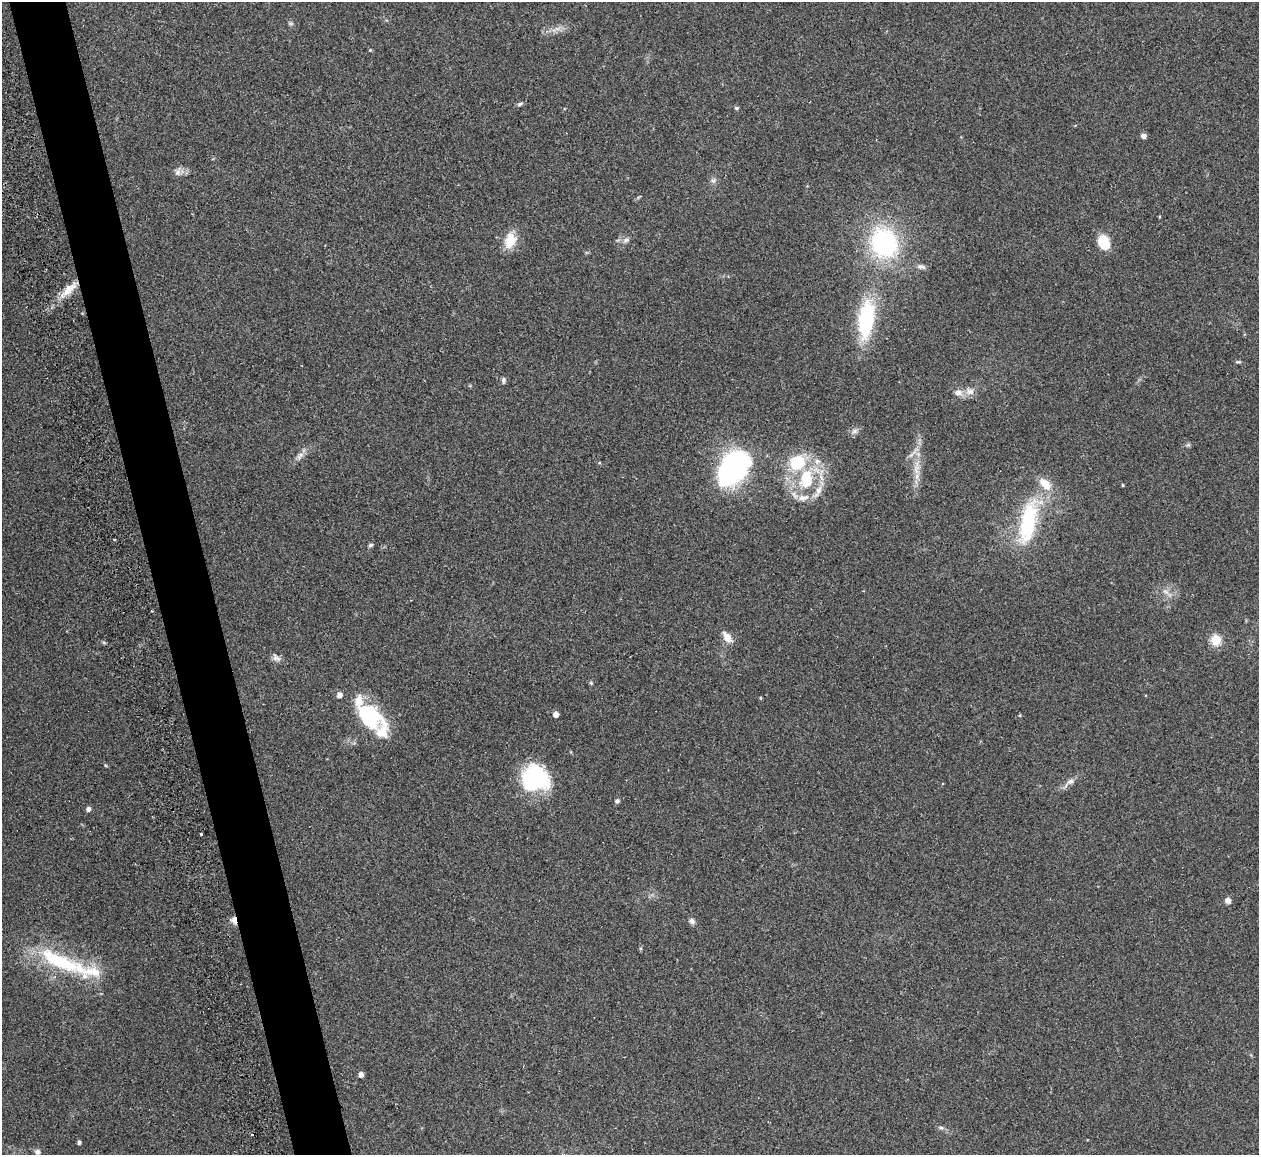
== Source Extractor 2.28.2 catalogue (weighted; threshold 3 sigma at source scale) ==
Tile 11 of 4 x 4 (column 3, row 3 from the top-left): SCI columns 2574-3830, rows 1306-2458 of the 5088 x 5029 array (HDU 1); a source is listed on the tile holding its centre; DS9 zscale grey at full resolution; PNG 1261 x 1157 px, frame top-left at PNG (2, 2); no overlay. Shown black and unused: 5% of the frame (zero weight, under 2 of 3 exposures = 3% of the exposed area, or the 3 px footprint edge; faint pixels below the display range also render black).
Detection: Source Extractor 2.28.2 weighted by HDU 2 'WHT'; one run over the whole footprint, this tile lists its part. Background 0.0722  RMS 0.0088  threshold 0.0395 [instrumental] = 3 sigma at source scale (4.5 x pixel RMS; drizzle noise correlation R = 1.50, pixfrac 1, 0.05/0.05 arcsec/px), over >= 5 px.
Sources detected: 57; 1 cosmic-ray / hot-pixel residue — not listed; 5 inside a brighter listed object's ellipse — not listed separately; the other 51 listed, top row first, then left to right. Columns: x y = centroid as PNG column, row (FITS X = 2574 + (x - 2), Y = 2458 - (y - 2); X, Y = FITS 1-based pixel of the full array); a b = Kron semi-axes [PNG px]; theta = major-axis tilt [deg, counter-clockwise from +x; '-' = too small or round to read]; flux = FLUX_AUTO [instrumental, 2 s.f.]
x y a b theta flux
520 104 8 4 25 1.7
737 108 5 4 - 1.5
1143 136 5 5 - 3.5
178 172 11 7 69 3.9
713 181 6 6 - 2.1
510 240 22 14 75 15
626 240 10 6 16 3
1104 242 15 11 -70 21
884 243 31 27 -68 110
921 266 11 6 -12 2.9
70 289 26 9 42 15
866 319 43 17 83 66
1238 362 8 4 -8 1.2
503 380 8 5 85 1.8
970 391 12 9 -27 5.7
958 393 12 8 -13 5
854 431 9 6 27 2.9
300 456 14 6 49 4.3
797 463 17 15 33 33
734 467 38 25 52 140
916 469 16 8 -87 8.2
806 479 20 13 81 32
1122 485 4 3 - 0.76
819 490 15 8 65 6.9
1028 522 53 18 78 73
114 539 4 2 - 0.84
370 545 7 4 26 1.4
1166 592 10 5 -24 3.4
727 637 17 8 -57 7.7
1216 640 5 5 - 56
276 658 12 7 -33 3.9
591 683 5 4 - 1
339 695 5 5 - 4.9
556 714 4 4 - 5.5
1020 715 5 3 - 0.82
369 716 34 24 -49 54
105 765 4 3 - 0.82
535 778 27 24 -16 81
1070 781 10 7 30 3.6
617 801 5 5 - 2.1
88 809 5 5 - 2.9
201 834 3 3 - 4
1228 901 7 7 - 3.4
234 920 10 7 -79 4.7
692 921 8 6 -49 2.6
60 961 77 18 -24 71
361 1074 5 5 - 3.5
941 1127 6 4 0 1.5
252 1135 3 2 - 1.3
79 1142 4 4 - 1.9
37 1152 7 6 - 2.5
Overlapping masked pixels (flux is a lower limit): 1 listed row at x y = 234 920